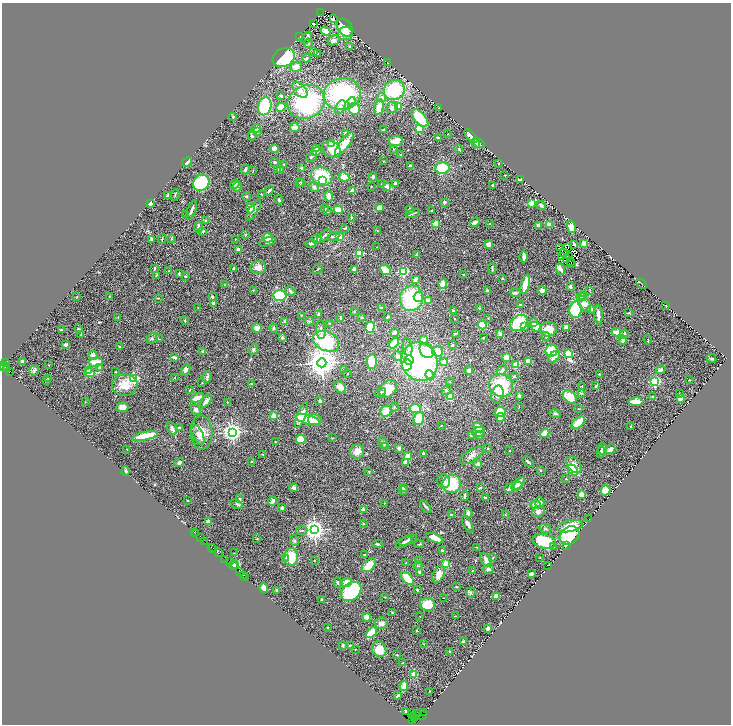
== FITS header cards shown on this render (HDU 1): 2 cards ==
NAXIS1  =                 1457
NAXIS2  =                 1444

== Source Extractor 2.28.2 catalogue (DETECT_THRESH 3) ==
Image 1457 x 1444 px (HDU 1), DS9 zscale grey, zoomed out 1/2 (1 PNG px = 2 x 2 image px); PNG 733 x 726 px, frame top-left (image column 1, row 1443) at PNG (2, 3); each listed source drawn as its Kron ellipse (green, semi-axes under 4 px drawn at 4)
Background 0.617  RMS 0.068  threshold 0.204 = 3 sigma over >= 5 px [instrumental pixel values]
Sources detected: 556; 45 cannot appear on this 1/2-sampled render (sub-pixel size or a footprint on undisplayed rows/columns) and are neither listed nor drawn; of the other 511, the 500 brightest by FLUX_AUTO listed and drawn (11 fainter detections omitted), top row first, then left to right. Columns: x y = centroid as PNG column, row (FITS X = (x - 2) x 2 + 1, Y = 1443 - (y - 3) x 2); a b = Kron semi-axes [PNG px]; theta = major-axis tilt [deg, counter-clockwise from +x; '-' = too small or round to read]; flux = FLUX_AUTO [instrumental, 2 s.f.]
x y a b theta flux
321 13 2 2 - 77
333 19 3 2 - 19
313 23 3 2 - 12
345 27 10 7 -54 270
326 31 5 4 - 120
345 34 7 6 - 88
299 37 3 2 - 6
307 38 6 3 58 35
333 40 6 5 - 48
308 43 4 3 - 14
350 46 3 2 - 15
314 51 4 3 - 23
317 54 3 2 - 12
284 58 11 9 29 760
306 58 4 3 - 16
387 63 2 1 - 3.6
296 67 6 4 6 97
300 90 9 5 -50 80
394 90 10 10 - 800
342 94 19 16 9 1300
281 96 3 3 - 34
381 98 5 4 - 52
352 101 4 4 - 33
306 102 19 16 24 1500
265 106 9 6 77 680
281 107 5 3 - 220
340 107 7 4 64 38
379 107 8 4 78 160
398 107 3 2 - 230
392 108 6 5 - 62
439 108 4 2 - 6.7
354 109 6 5 - 390
233 117 4 3 - 17
420 118 11 5 -48 460
256 128 5 3 - 89
295 128 5 3 - 80
419 128 4 3 - 250
383 130 3 2 - 7.7
258 132 3 3 - 18
346 133 4 2 - 22
448 134 3 2 - 5.2
252 136 4 2 - 29
471 136 8 4 -49 63
438 138 4 3 - 20
396 141 7 5 8 140
476 143 5 4 - 100
479 143 6 3 -32 32
331 144 3 2 - 250
344 144 14 5 52 230
274 148 3 3 - 84
316 148 4 3 - 25
331 149 10 7 -29 240
393 149 3 2 - 6.9
459 149 5 3 - 13
316 151 5 4 - 46
401 155 3 2 - 6.1
312 156 6 3 38 28
383 161 3 2 - 6.3
187 162 5 3 - 42
275 162 2 2 - 85
284 164 3 2 - 14
499 164 3 2 - 6.2
410 166 4 3 - 26
301 168 3 2 - 10
442 168 7 5 6 370
245 169 5 3 - 27
253 170 3 2 - 6.3
278 170 4 3 - 16
281 170 2 2 - 62
505 175 2 2 - 18
322 176 11 9 -25 500
344 177 5 4 - 170
373 177 4 4 - 33
521 179 4 2 - 27
323 180 3 3 - 150
299 182 2 1 - 4.1
301 182 4 2 - 8.7
201 183 9 7 41 570
395 183 4 3 - 34
235 184 5 3 - 18
382 184 3 3 - 12
493 185 3 3 - 20
387 186 3 3 - 51
237 187 5 4 - 20
314 187 5 4 - 38
371 187 2 2 - 4.3
269 191 5 3 - 22
353 191 2 2 - 200
261 194 3 2 - 7
175 195 5 2 - 11
168 196 4 2 - 69
246 196 2 2 - 18
329 196 5 3 - 100
279 200 4 3 - 23
444 202 2 2 - 72
150 203 2 2 - 120
531 203 2 2 - 390
541 206 5 3 - 20
250 208 5 4 - 91
325 208 4 3 - 12
379 208 3 3 - 140
410 209 4 3 - 34
191 210 10 2 68 34
253 210 12 4 59 54
338 210 4 4 - 130
431 210 3 2 - 6.3
327 211 2 2 - 67
186 214 4 2 - 8.7
412 214 7 2 19 15
351 217 2 2 - 12
206 220 4 2 - 17
475 222 5 3 - 56
489 223 2 2 - 9.1
436 224 2 2 - 280
549 224 4 4 - 64
538 225 4 3 - 26
198 227 6 3 90 45
571 227 6 4 -78 140
344 228 3 2 - 12
203 231 2 2 - 83
377 231 3 2 - 4.9
245 235 3 3 - 10
324 236 8 3 45 27
333 236 6 3 21 31
339 237 4 4 - 120
268 238 5 4 - 210
152 239 3 3 - 26
162 239 5 2 - 13
171 239 4 3 - 12
317 239 5 3 - 34
235 240 2 2 - 5.9
267 242 8 3 14 61
311 243 5 4 - 27
584 243 3 3 - 59
489 244 4 3 - 67
574 244 3 2 - 12
377 247 2 1 - 3.5
568 247 2 1 - 6.6
559 248 3 2 - 20
238 249 3 2 - 76
563 253 3 1 - 7.8
359 254 3 3 - 860
416 255 3 3 - 17
569 256 2 1 - 6.5
524 257 5 2 - 100
562 257 3 2 - 5.6
566 259 3 1 - 6.7
571 261 2 1 - 3.5
571 264 4 1 - 9.3
258 267 7 6 - 90
155 268 3 2 - 14
492 268 5 2 - 18
234 269 4 3 - 17
318 269 5 2 - 9.8
560 269 6 3 -66 75
354 270 3 2 - 80
385 270 6 3 -39 290
169 271 3 3 - 11
403 271 3 3 - 1800
179 274 4 2 - 10
463 274 3 3 - 13
156 275 4 3 - 12
185 276 2 2 - 40
502 278 3 2 - 9.7
415 280 4 3 - 53
443 284 5 4 - 110
525 284 9 3 76 250
641 284 6 1 -45 7.2
224 285 3 2 - 7.7
570 287 3 3 - 33
253 290 2 2 - 43
542 290 4 3 - 67
590 290 3 2 - 6.9
290 291 5 4 - 25
487 291 4 3 - 13
516 293 5 4 - 32
280 295 7 5 -3 470
582 295 3 2 - 89
77 297 3 2 - 5.1
109 297 3 2 - 8.4
212 297 3 3 - 16
419 297 5 5 - 51
581 297 4 3 - 220
158 298 3 2 - 7.9
411 298 13 11 71 830
428 300 4 3 - 45
214 303 2 2 - 83
520 304 3 2 - 11
584 304 9 5 -55 140
665 305 2 1 - 3.8
198 308 3 2 - 6.3
381 308 3 3 - 19
479 308 3 2 - 11
576 309 8 6 82 580
592 309 2 2 - 82
354 311 2 2 - 5.5
454 311 3 3 - 31
629 313 4 3 - 13
319 314 3 3 - 33
302 315 3 2 - 7.7
598 315 10 3 -86 76
118 317 3 2 - 5.2
362 317 3 2 - 6.7
388 317 2 2 - 22
341 318 3 3 - 10
488 318 2 2 - 5.9
455 319 2 2 - 4.3
185 321 4 2 - 13
285 321 4 3 - 27
309 321 4 3 - 19
329 323 3 2 - 6.8
519 323 10 7 34 590
534 323 4 4 - 40
482 325 4 3 - 320
525 326 4 3 - 49
370 327 6 4 73 390
536 327 6 4 -29 210
567 327 2 2 - 220
257 328 5 4 - 66
274 328 5 4 - 19
78 329 3 2 - 18
548 329 8 7 - 200
61 330 3 3 - 10
321 330 9 5 -85 54
395 332 4 3 - 68
616 332 5 3 - 120
456 333 4 2 - 8.6
500 334 3 3 - 34
624 334 4 3 - 35
81 335 2 2 - 6.2
546 336 4 4 - 22
282 337 3 3 - 30
483 337 2 2 - 5.8
152 338 6 4 45 25
159 339 4 1 - 5.7
423 339 3 3 - 51
623 340 4 3 - 120
648 340 5 2 - 8.6
326 341 13 9 -25 810
394 343 6 3 51 220
66 344 2 2 - 110
452 345 3 3 - 12
119 347 3 2 - 11
408 347 8 4 -82 48
253 349 5 4 - 30
427 351 8 6 -52 200
438 351 5 5 - 120
551 351 6 6 - 290
203 352 4 4 - 28
568 354 4 3 - 900
93 355 4 4 - 130
397 356 5 4 - 38
174 357 3 2 - 34
507 357 4 4 - 150
554 357 7 4 43 83
711 359 5 3 - 14
409 360 5 5 - 140
22 361 2 2 - 100
372 361 7 5 88 300
528 361 4 3 - 110
96 362 7 4 0 220
420 362 20 17 -65 2600
444 362 3 3 - 39
6 363 4 2 - 47
322 363 4 4 - 21000
49 365 2 2 - 8.9
407 365 5 5 - 270
516 365 4 3 - 110
4 367 6 3 -37 120
7 368 2 1 - 53
100 368 2 2 - 80
343 369 3 2 - 5
34 370 5 4 - 37
88 370 2 2 - 56
185 370 6 4 66 45
469 370 4 4 - 30
502 370 5 4 - 35
661 370 5 3 - 41
9 372 2 2 - 93
116 372 3 2 - 9.1
90 373 5 4 - 210
347 373 2 1 - 6.5
599 374 3 2 - 8.1
430 375 5 3 - 87
175 377 3 2 - 5.5
207 377 6 3 79 26
514 377 4 3 - 14
49 378 2 2 - 10
134 378 3 3 - 1700
46 380 2 2 - 17
689 380 3 2 - 4.2
654 381 3 3 - 1900
450 382 2 2 - 5.3
202 383 2 2 - 13
252 384 4 3 - 12
125 385 13 10 1 190
501 385 12 11 - 580
582 386 3 3 - 7.9
596 386 3 2 - 24
340 387 6 5 - 79
388 389 10 7 48 240
190 390 4 2 - 11
446 390 4 4 - 23
381 392 5 4 - 21
581 393 4 3 - 12
680 393 2 2 - 13
497 394 9 6 77 110
519 396 2 2 - 82
450 397 4 3 - 200
570 397 7 5 -42 380
653 397 3 3 - 21
197 398 7 4 24 95
680 398 2 2 - 220
206 401 7 3 51 66
320 401 3 2 - 36
85 402 3 2 - 3.8
227 402 2 2 - 4.6
636 402 7 3 1 160
122 407 6 5 - 100
394 407 4 3 - 12
519 407 2 1 - 5.8
415 408 5 4 - 250
578 409 3 2 - 6.5
196 410 5 4 - 41
386 411 6 5 - 190
500 412 5 5 - 240
555 414 5 3 - 17
301 415 14 4 68 180
274 416 2 2 - 180
501 417 4 3 - 120
419 418 7 5 71 340
308 420 12 4 -15 400
315 420 7 5 -15 87
578 423 7 5 40 290
441 425 2 1 - 6.7
478 427 6 4 -41 210
630 427 2 2 - 21
172 428 7 4 -65 40
179 428 2 2 - 43
202 432 17 11 -87 180
233 432 4 3 - 7400
479 432 6 4 21 71
545 433 5 3 - 160
198 435 10 5 -66 58
479 435 4 3 - 42
145 436 13 4 12 360
472 436 4 3 - 20
333 438 3 2 - 7.5
301 439 5 4 - 190
275 442 2 2 - 11
383 443 6 4 -62 29
386 446 3 3 - 24
488 448 3 2 - 8.5
602 448 6 2 82 17
127 449 2 1 - 7.2
399 449 3 3 - 44
610 449 5 2 - 160
357 451 7 7 - 110
510 451 2 2 - 17
601 452 6 3 81 26
423 453 2 2 - 20
262 454 3 2 - 6.6
472 455 13 5 33 66
407 456 4 3 - 94
251 461 3 2 - 6.9
406 462 4 3 - 97
528 462 7 2 -40 18
179 463 5 3 - 47
478 464 3 3 - 47
574 465 10 6 -48 94
540 470 3 3 - 11
573 470 6 4 -51 360
126 471 4 3 - 19
369 471 3 2 - 8.1
566 479 2 2 - 6.1
444 481 7 6 - 47
452 484 9 9 - 430
518 484 8 4 45 110
517 486 5 4 - 67
403 487 4 3 - 49
294 488 4 4 - 35
480 488 4 2 - 16
509 488 6 4 29 40
403 490 4 4 - 20
606 490 5 5 - 140
581 494 2 2 - 240
464 496 5 2 - 19
485 498 2 2 - 24
240 499 2 2 - 52
187 500 2 2 - 10
272 501 4 3 - 44
540 502 5 4 - 52
384 503 3 2 - 7.7
236 504 6 4 -26 25
536 505 5 4 - 99
426 506 7 2 -53 24
282 508 3 3 - 25
363 510 4 4 - 34
538 511 6 5 - 64
468 513 4 4 - 39
451 515 2 2 - 62
505 515 3 2 - 6.1
589 519 2 1 - 4.2
208 522 2 2 - 220
363 524 3 3 - 12
468 524 9 3 -63 45
570 526 13 5 12 250
545 529 6 3 -23 15
315 530 4 4 - 9800
302 531 6 2 5 13
194 532 2 1 - 29
196 534 2 1 - 29
570 535 11 8 38 630
201 538 3 1 - 34
435 538 9 3 -22 120
257 539 2 2 - 14
408 540 10 4 23 41
205 541 3 2 - 38
294 541 5 4 - 26
544 541 12 7 -15 580
404 542 9 3 34 25
378 544 5 3 - 19
419 544 5 2 - 13
566 545 3 2 - 7.1
211 547 2 1 - 19
477 547 2 1 - 6.3
553 547 2 2 - 9.8
213 548 2 1 - 43
442 551 3 3 - 16
218 553 3 2 - 160
234 553 3 2 - 5
365 555 3 2 - 18
291 557 9 7 86 280
493 557 3 2 - 7
285 558 3 3 - 12
540 558 3 2 - 5.2
225 559 2 1 - 92
314 560 2 2 - 4.6
486 560 8 5 -55 83
418 561 4 3 - 9.6
229 562 3 2 - 45
406 563 4 2 - 14
446 563 2 2 - 350
234 564 3 2 - 130
369 565 8 5 44 170
548 565 2 1 - 3.7
233 566 5 3 - 860
418 566 4 2 - 9.1
488 569 6 4 16 31
472 570 2 1 - 3.9
239 571 2 1 - 94
420 572 3 3 - 43
439 574 9 5 65 120
531 574 3 2 - 40
244 575 2 1 - 19
246 577 3 1 - 23
407 579 8 4 -44 260
338 583 5 3 - 15
346 583 5 4 - 130
456 587 3 3 - 10
264 588 5 3 - 66
417 590 2 2 - 40
277 591 4 3 - 13
351 592 11 8 40 760
471 592 5 4 - 20
497 596 4 3 - 120
385 597 2 2 - 5.1
443 598 2 1 - 4.3
321 599 3 3 - 9.4
427 604 7 6 - 230
392 612 3 2 - 8.7
420 616 2 1 - 7
456 616 3 2 - 7.1
366 617 4 3 - 100
381 623 6 5 - 55
327 627 2 2 - 5.8
488 628 2 2 - 140
416 630 3 2 - 6.7
371 633 6 3 43 400
463 642 2 2 - 130
424 644 3 2 - 5.5
343 645 3 2 - 25
350 645 2 2 - 23
355 649 2 2 - 6.2
379 649 8 7 - 190
450 652 3 2 - 11
397 655 2 2 - 7.7
403 663 3 2 - 10
414 674 4 3 - 130
404 686 5 3 - 240
430 691 2 2 - 4.5
398 695 3 2 - 32
405 711 2 2 - 62
423 712 3 1 - 27
411 714 3 2 - 54
417 714 2 1 - 230
422 715 2 1 - 110
414 716 2 1 - 510
414 718 2 2 - 290
412 720 3 1 - 180
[11 fainter detections neither listed nor drawn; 45 sub-pixel or undisplayed-footprint detections neither listed nor drawn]